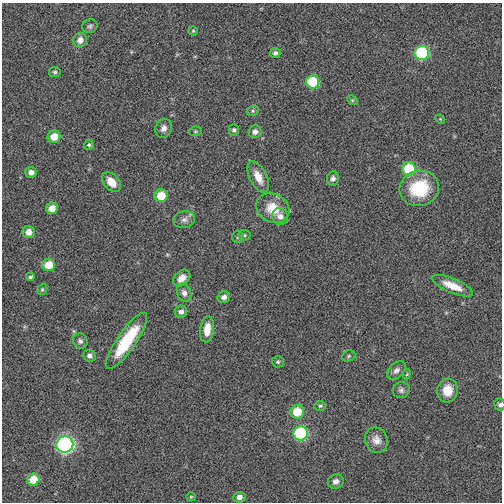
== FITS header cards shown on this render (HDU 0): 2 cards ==
NAXIS1  =                  500
NAXIS2  =                  500

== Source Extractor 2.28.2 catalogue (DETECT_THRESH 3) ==
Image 500 x 500 px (HDU 0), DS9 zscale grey, 1 PNG px = 1 image px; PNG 504 x 504 px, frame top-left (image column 1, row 500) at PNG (2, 3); each listed source drawn as its Kron ellipse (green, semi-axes under 4 px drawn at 4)
Background -0.0121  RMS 0.37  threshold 1.1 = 3 sigma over >= 5 px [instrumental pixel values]
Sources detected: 58; all 58 listed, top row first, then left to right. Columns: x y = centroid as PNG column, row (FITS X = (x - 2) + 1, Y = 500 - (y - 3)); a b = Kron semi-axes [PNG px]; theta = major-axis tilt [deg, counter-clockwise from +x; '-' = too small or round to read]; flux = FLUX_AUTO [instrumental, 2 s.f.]
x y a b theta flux
90 26 8 7 - 62
193 31 5 4 - 30
80 40 7 6 - 180
275 53 5 5 - 72
422 53 7 7 - 2000
55 72 6 5 - 45
312 82 7 6 - 1000
352 100 5 4 - 32
253 111 6 5 - 38
440 119 5 3 - 20
164 128 10 8 67 120
234 130 6 5 - 55
195 131 6 5 - 40
255 132 6 6 - 110
54 137 6 6 - 340
89 145 5 5 - 38
409 169 7 7 - 1100
31 172 6 5 - 140
258 177 17 8 -63 300
333 178 7 6 - 83
111 182 11 7 -49 270
419 188 20 17 13 1200
161 196 6 6 - 510
52 208 6 5 - 230
273 208 17 14 -29 510
280 216 8 8 - 140
184 220 11 8 12 120
29 232 6 6 - 210
244 235 6 5 - 43
238 237 6 6 - 48
49 265 6 6 - 420
30 277 4 3 - 51
182 278 10 7 43 200
452 286 22 7 -23 420
42 289 6 4 69 34
184 293 9 7 -74 110
224 297 6 5 - 110
181 312 6 6 - 100
207 329 13 7 83 320
80 341 8 7 - 76
127 341 33 9 56 1300
90 356 6 6 - 95
349 356 7 5 22 40
278 362 6 5 - 45
396 370 11 7 44 100
407 374 5 3 - 22
401 390 8 8 - 82
447 390 12 10 84 370
500 405 6 5 - 62
320 406 6 5 - 43
297 412 7 6 - 590
300 433 7 7 - 2100
376 440 13 11 -68 200
65 444 8 8 - 5900
33 479 6 6 - 470
336 482 8 7 - 110
191 497 5 4 - 25
239 497 6 5 - 130
At the frame edge (FLAGS 8, measured only in part): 1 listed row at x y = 500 405